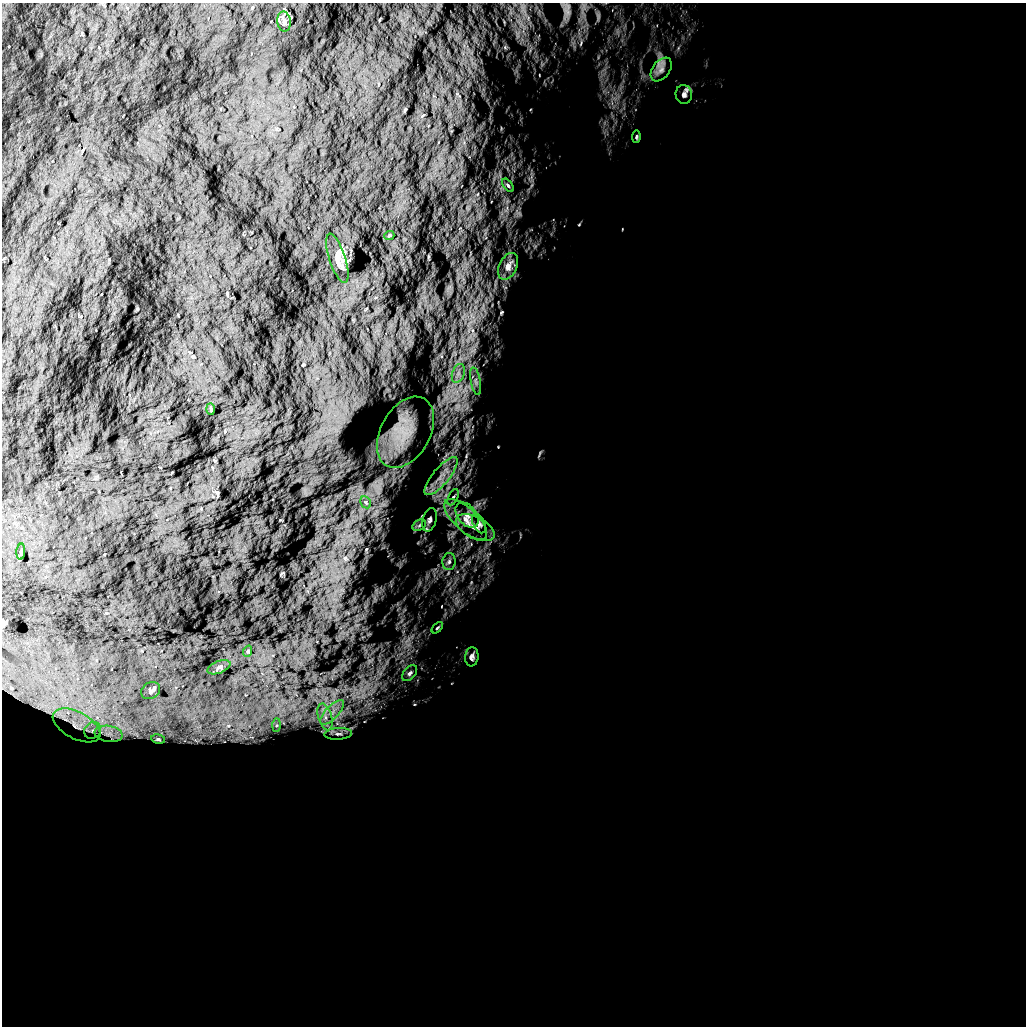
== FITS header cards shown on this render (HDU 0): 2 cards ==
NAXIS1  =                 1024 /
NAXIS2  =                 1024 /

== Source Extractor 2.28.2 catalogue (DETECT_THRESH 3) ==
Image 1024 x 1024 px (HDU 0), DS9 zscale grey, 1 PNG px = 1 image px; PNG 1028 x 1028 px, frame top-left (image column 1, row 1024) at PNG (2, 3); each listed source drawn as its Kron ellipse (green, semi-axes under 4 px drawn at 4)
Background 5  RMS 900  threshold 2690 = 3 sigma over >= 5 px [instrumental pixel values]
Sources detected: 37; all 37 listed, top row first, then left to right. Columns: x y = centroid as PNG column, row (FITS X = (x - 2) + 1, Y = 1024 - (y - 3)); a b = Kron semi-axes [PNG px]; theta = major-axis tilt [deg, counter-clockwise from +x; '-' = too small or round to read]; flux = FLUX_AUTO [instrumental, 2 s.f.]
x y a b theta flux
284 21 10 6 -85 2.1e+05
661 69 13 8 53 3.9e+05
684 94 9 8 - 2.3e+05
636 137 6 3 83 7.4e+04
508 185 8 4 -52 9.9e+04
389 236 5 3 - 5.2e+04
337 258 26 8 -72 4.7e+05
508 266 14 9 64 3.6e+05
458 373 10 6 71 2.9e+05
476 381 14 5 -79 2.9e+05
211 409 6 3 -88 5.8e+04
405 432 38 24 61 2.6e+06
441 476 24 8 50 1.0e+06
453 497 9 4 64 1.5e+05
366 502 6 5 - 1.1e+05
467 515 14 9 -51 4.9e+05
466 519 27 11 -43 1.1e+06
429 520 12 7 75 2.6e+05
479 524 10 6 -63 1.7e+05
419 525 7 5 31 1.3e+05
475 528 21 11 -27 6.0e+05
21 552 8 3 85 8.1e+04
449 562 8 6 86 2.2e+05
437 628 7 3 45 7.4e+04
248 651 6 3 72 5.8e+04
472 657 9 6 83 2.1e+05
219 667 12 6 21 1.8e+05
410 673 9 6 50 1.7e+05
151 691 10 8 30 1.9e+05
332 712 16 6 46 6.3e+05
325 717 14 7 -73 5.6e+05
77 725 26 13 -28 1.2e+06
276 725 6 4 89 1.3e+05
93 730 9 8 - 3.2e+05
109 734 14 8 -8 5.3e+05
338 734 14 6 4 2.8e+05
158 739 7 4 -10 1.0e+05